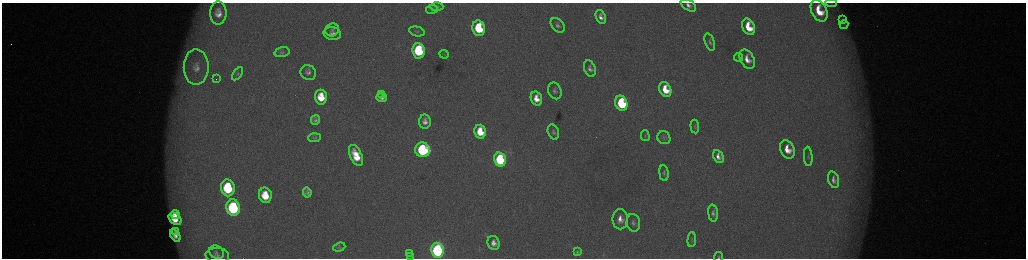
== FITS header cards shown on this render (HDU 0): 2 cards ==
NAXIS1  =                 2048 /fastest changing axis
NAXIS2  =                  512 /next to fastest changing axis

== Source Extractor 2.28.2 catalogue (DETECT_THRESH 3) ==
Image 2048 x 512 px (HDU 0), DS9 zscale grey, zoomed out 1/2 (1 PNG px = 2 x 2 image px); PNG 1028 x 260 px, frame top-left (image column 1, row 511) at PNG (2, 3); each listed source drawn as its Kron ellipse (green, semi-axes under 4 px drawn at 4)
Background 174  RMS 2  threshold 6.09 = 3 sigma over >= 5 px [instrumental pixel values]
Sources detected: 74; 4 cannot appear on this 1/2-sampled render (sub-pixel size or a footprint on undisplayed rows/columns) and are neither listed nor drawn; the other 70 listed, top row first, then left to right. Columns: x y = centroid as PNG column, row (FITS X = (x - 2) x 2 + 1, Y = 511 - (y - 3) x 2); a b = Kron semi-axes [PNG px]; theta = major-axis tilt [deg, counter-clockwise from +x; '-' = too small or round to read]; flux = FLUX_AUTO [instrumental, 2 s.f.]
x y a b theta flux
831 3 6 2 -2 470
688 5 8 5 -33 2300
437 7 7 4 -1 660
432 9 6 4 7 500
819 11 11 7 -64 12000
218 13 11 8 -90 4400
601 17 7 5 -67 2600
842 20 4 2 - 370
844 24 4 4 - 660
558 25 8 5 -48 1500
748 27 8 6 -65 11000
479 28 8 6 -79 24000
332 30 7 6 - 1300
417 31 8 4 -13 910
332 33 9 6 -10 2400
710 42 9 4 -72 1200
419 51 8 6 -81 38000
282 52 7 4 15 900
444 54 4 3 - 350
738 57 4 3 - 450
747 59 10 7 -62 4700
196 67 18 12 -90 7000
590 69 8 5 -68 1900
308 72 8 7 - 2000
237 74 7 4 54 780
216 79 2 1 - 610
665 89 8 5 -66 9700
555 91 9 6 -65 1500
382 94 3 3 - 670
321 97 7 6 - 10000
382 98 5 4 - 1700
536 98 7 5 -73 5400
621 103 8 6 -70 41000
315 120 5 4 - 1100
425 122 7 5 -83 2500
695 127 7 3 -84 550
480 132 7 5 -76 11000
553 132 8 5 -69 1200
645 136 5 2 - 360
315 138 6 4 4 620
664 138 7 6 - 1200
787 149 9 7 -65 7200
422 150 7 7 - 59000
356 155 11 6 -66 10000
718 156 7 5 -62 2800
808 156 10 4 -85 1100
500 159 7 6 - 51000
664 173 8 4 -83 950
833 180 8 5 -74 2000
228 188 8 7 - 36000
307 192 5 4 - 1200
265 195 8 6 -80 11000
233 208 8 6 -81 62000
713 213 8 5 -84 1500
175 214 4 3 - 3800
175 219 7 5 -42 9700
620 219 10 7 89 4200
633 223 9 6 -80 1700
175 232 4 2 - 910
175 236 6 4 -53 2800
692 240 7 3 86 580
493 243 7 6 - 3100
339 247 6 4 20 490
437 250 7 6 - 130000
216 252 7 6 - 1400
577 252 4 2 - 600
410 253 3 2 - 230
217 255 12 7 -3 2200
410 256 4 2 - 300
719 257 5 3 - 500
At the frame edge (FLAGS 8, measured only in part): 3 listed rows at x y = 831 3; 688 5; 719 257
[4 sub-pixel or undisplayed-footprint detections neither listed nor drawn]